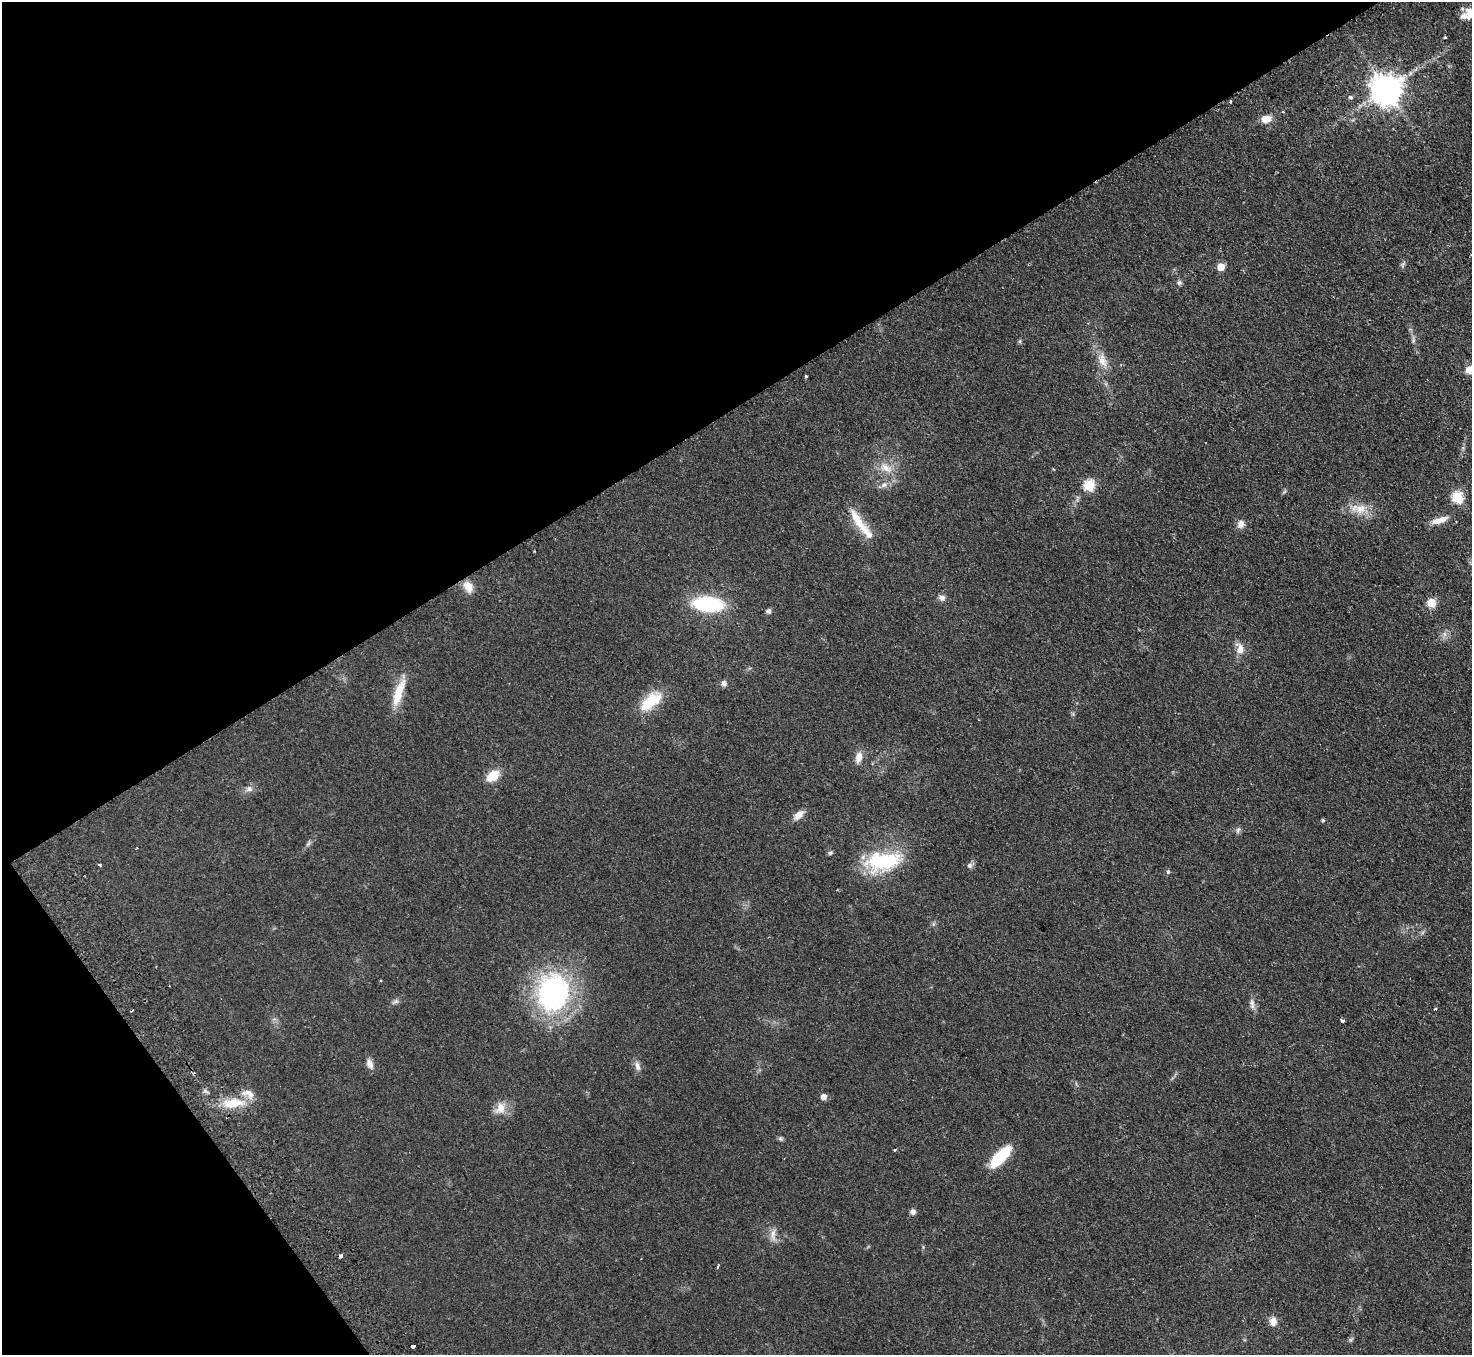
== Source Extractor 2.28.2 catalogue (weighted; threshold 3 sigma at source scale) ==
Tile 5 of 4 x 4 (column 1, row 2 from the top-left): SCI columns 49-1518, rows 3040-4392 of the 5977 x 5939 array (HDU 1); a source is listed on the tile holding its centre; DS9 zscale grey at full resolution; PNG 1474 x 1357 px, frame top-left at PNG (2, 2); no overlay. Shown black and unused: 35% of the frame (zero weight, under 2 of 3 exposures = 3% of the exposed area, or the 3 px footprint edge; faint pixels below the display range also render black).
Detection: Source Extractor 2.28.2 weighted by HDU 2 'WHT'; one run over the whole footprint, this tile lists its part. Background 0.061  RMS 0.0089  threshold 0.04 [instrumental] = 3 sigma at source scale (4.5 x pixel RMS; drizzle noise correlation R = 1.50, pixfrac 1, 0.05/0.05 arcsec/px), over >= 5 px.
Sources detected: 68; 4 cosmic-ray / hot-pixel residue — not listed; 4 inside a brighter listed object's ellipse — not listed separately; the other 60 listed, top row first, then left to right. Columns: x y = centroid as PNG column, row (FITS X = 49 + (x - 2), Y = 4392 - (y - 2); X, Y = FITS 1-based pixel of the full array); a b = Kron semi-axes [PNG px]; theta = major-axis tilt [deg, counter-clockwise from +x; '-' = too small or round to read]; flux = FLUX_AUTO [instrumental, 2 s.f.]
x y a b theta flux
1470 14 17 12 -78 8.8
1445 37 3 2 - 1.2
1386 89 9 9 - 1500
1350 97 7 5 -27 1.6
1230 101 3 3 - 1.5
1266 119 11 8 7 8.9
1221 267 5 5 - 20
1179 283 7 7 - 2
1102 360 21 11 -68 11
1469 370 9 8 - 7.7
806 376 3 3 - 1.7
886 468 21 10 -28 11
884 485 10 7 35 4.1
1089 485 6 5 - 65
1284 492 7 4 45 1.3
1457 497 6 6 - 71
1360 509 15 13 25 12
1439 520 23 7 17 8.5
859 523 30 12 -50 18
1241 524 10 8 71 5
468 587 17 11 -57 8.2
942 598 9 8 - 3.5
1431 603 5 5 - 34
708 604 24 12 -4 81
768 611 7 6 - 2.2
1445 634 7 5 -90 2.5
1240 649 16 10 -76 7.6
724 683 7 6 - 2.8
398 693 36 10 71 20
651 701 31 15 40 26
859 757 15 8 76 6.9
493 776 10 7 39 22
249 789 10 7 18 3.7
799 815 14 8 44 6.7
1323 820 4 4 - 1.3
1238 830 9 5 71 2.2
308 844 10 4 56 2
830 853 6 5 - 1.4
883 861 43 22 6 60
100 865 4 3 - 1.5
969 865 7 7 - 2.3
1168 872 5 5 - 1.3
553 993 40 33 80 160
396 1001 8 6 18 2.2
1252 1004 15 6 -89 4.2
1435 1009 3 3 - 1.3
1342 1021 4 3 - 2.9
370 1064 11 7 -69 5.6
637 1066 14 7 -75 4.2
824 1097 5 5 - 6.6
233 1103 27 12 6 23
500 1108 17 13 60 9.9
780 1139 8 5 -20 1.5
1000 1157 25 9 46 40
913 1212 7 6 - 3
773 1234 19 7 86 5.7
718 1266 4 3 - 1.5
1273 1321 12 9 -80 5.6
1350 1340 7 5 36 1.5
414 1346 4 3 - 43
Overlapping masked pixels (flux is a lower limit): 1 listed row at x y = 1386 89
Isophote crosses this tile's border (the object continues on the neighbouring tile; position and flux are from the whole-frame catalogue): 2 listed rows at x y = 1470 14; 1469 370